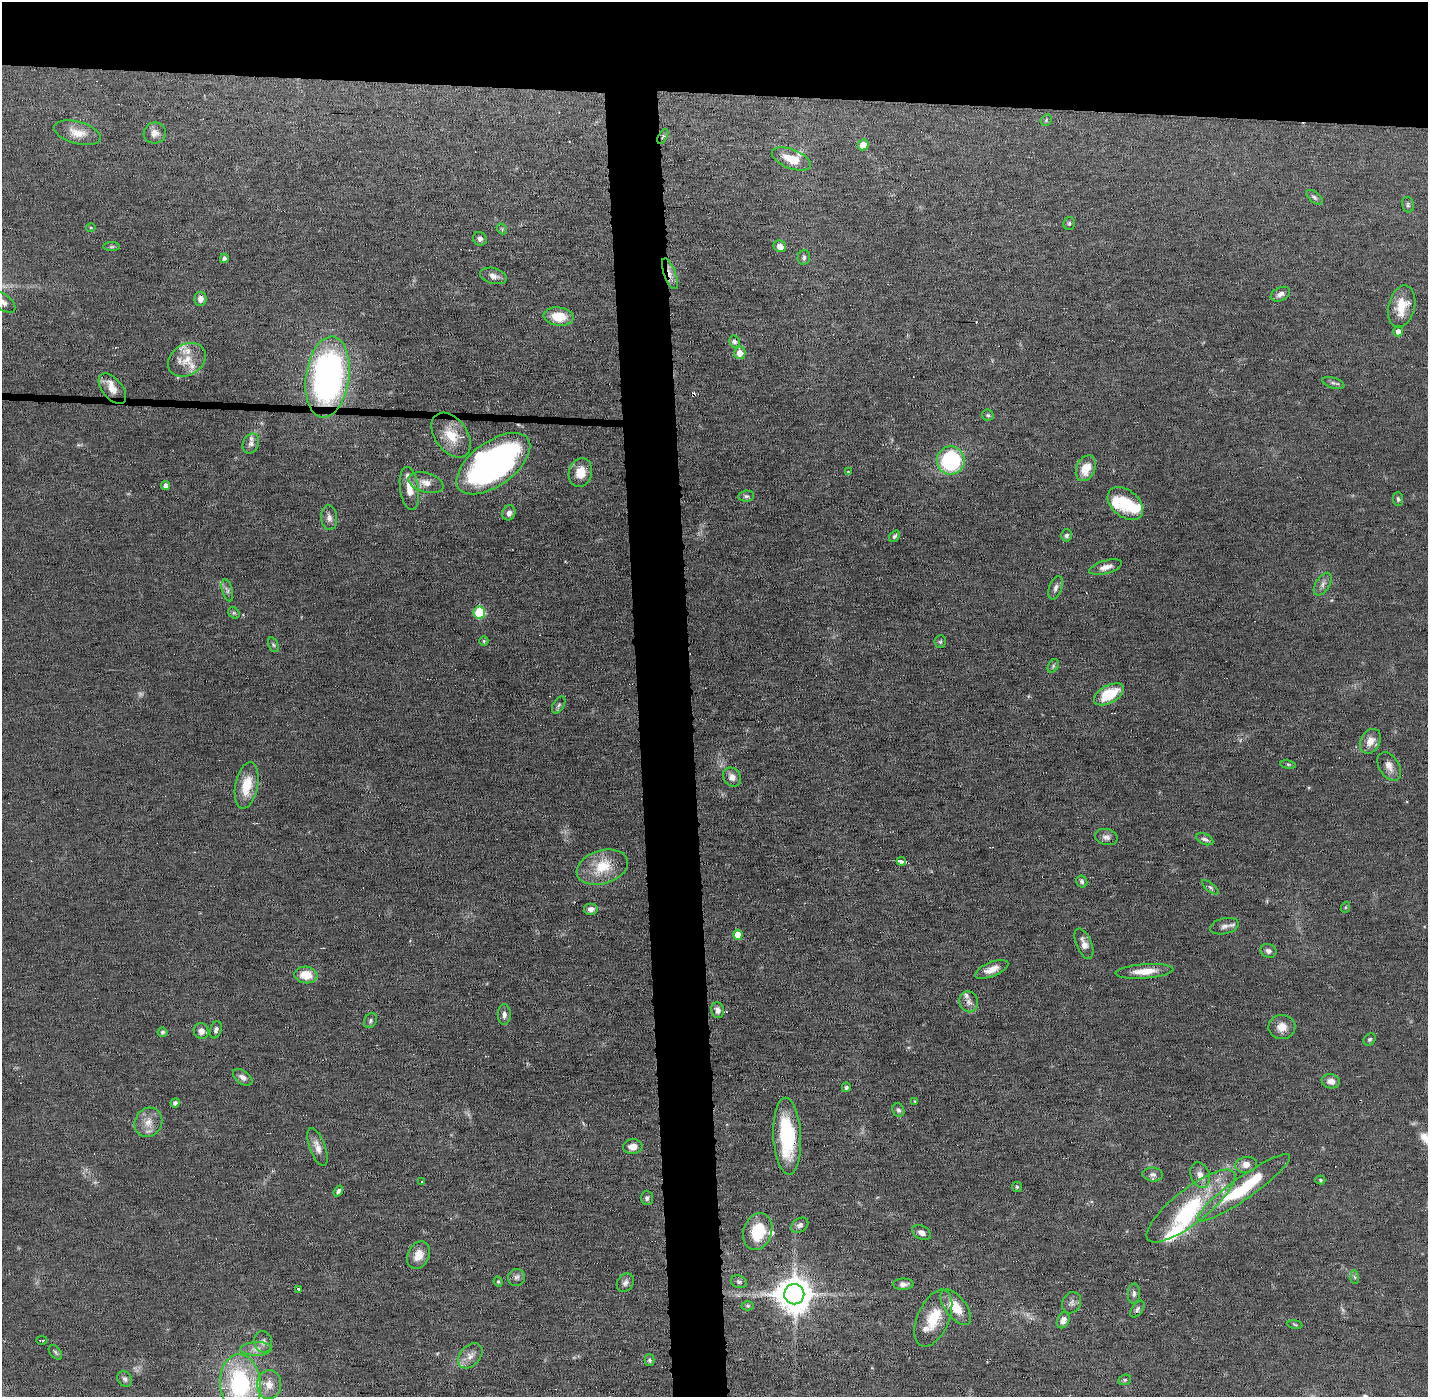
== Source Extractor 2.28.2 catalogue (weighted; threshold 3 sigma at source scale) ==
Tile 2 of 3 x 3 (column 2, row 1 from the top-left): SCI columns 1428-2853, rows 2823-4217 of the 4280 x 4250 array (HDU 1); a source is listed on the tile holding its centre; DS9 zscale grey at full resolution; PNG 1430 x 1399 px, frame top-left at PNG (2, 2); each listed source drawn as its Kron ellipse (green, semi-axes under 4 px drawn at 4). Shown black and unused: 10% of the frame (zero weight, under 11 of 22 exposures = <1% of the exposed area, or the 3 px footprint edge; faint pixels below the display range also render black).
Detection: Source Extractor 2.28.2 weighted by HDU 2 'WHT'; one run over the whole footprint, this tile lists its part. Background 0.121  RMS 0.0031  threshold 0.0126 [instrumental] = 3 sigma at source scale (4.09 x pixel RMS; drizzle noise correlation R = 1.36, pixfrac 0.8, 0.05/0.05 arcsec/px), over >= 5 px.
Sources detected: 160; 2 too faint to see at this stretch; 2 inside a brighter object's white glare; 6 cosmic-ray / hot-pixel residue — neither listed nor drawn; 11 inside a brighter listed object's ellipse — not listed separately; the other 139 listed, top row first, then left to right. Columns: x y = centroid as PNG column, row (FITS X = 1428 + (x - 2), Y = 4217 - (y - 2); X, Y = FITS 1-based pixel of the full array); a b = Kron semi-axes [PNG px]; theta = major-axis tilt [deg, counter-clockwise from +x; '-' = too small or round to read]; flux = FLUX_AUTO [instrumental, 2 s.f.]
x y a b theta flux
1046 120 6 5 - 0.43
77 133 24 11 -15 4.1
155 133 11 10 - 1.8
663 136 8 3 59 0.46
863 145 5 5 - 4.7
791 159 20 9 -21 5.4
1314 197 10 5 -38 0.77
1408 205 8 5 -77 0.61
1069 223 6 5 - 0.56
91 228 5 3 - 0.27
502 229 6 4 -49 0.43
480 239 7 6 - 1.1
780 246 6 5 - 1.7
112 247 8 4 0 0.46
224 258 5 4 - 0.93
804 258 7 6 - 0.68
670 274 16 6 -70 1.9
493 276 14 7 -16 1.7
1280 294 10 6 25 1.3
200 299 7 6 - 1.3
3 302 14 7 -37 1.8
1402 306 21 13 76 6.1
559 317 15 9 -6 6.1
1398 331 5 5 - 1.4
734 341 6 5 - 0.89
740 353 6 5 - 3
187 360 20 15 32 5.5
328 377 40 21 82 100
1333 383 11 5 -17 0.81
112 389 18 10 -51 3.1
988 415 6 5 - 0.49
451 435 25 16 -53 7.1
251 444 10 8 65 1.3
951 461 14 14 - 29
493 464 43 22 36 110
1086 468 13 9 65 5.1
580 472 14 11 73 4.5
848 472 4 4 - 0.32
426 483 18 9 -16 3
166 485 4 4 - 1.7
409 488 22 9 -82 3.6
746 496 8 5 8 0.73
1398 499 7 5 -87 0.54
1125 503 20 13 -39 10
509 513 7 6 - 1.3
329 518 12 8 -84 1.6
1067 535 6 5 - 0.7
894 536 6 4 56 0.56
1106 567 17 6 16 2.2
1323 584 13 7 58 1.4
1056 588 12 6 70 1.2
227 590 11 5 -75 0.92
479 612 6 6 - 18
234 613 6 5 - 0.46
484 641 4 4 - 0.4
940 642 6 5 - 0.45
273 645 8 4 -70 0.54
1053 666 7 4 61 0.55
1109 694 16 9 29 9.6
559 705 9 5 59 0.7
1370 741 13 9 59 3
1288 765 8 4 -9 0.41
1389 766 15 10 -58 2.3
732 777 10 8 -50 2.1
247 785 23 11 79 6.8
1106 837 11 8 -13 1.3
1205 839 9 5 -24 0.85
901 861 5 3 - 3.7
602 867 26 16 16 8.8
1082 882 6 5 - 0.6
1210 887 10 4 -40 0.68
1346 907 5 3 - 0.34
591 909 7 6 - 1.3
1224 926 14 8 13 1.5
738 935 5 4 - 4.6
1084 944 16 7 -67 2.2
1268 951 8 7 - 1.1
992 969 18 7 22 2.7
1144 971 29 7 4 4.6
306 975 11 8 -6 5.4
969 1002 10 9 - 1.6
718 1010 8 6 -78 1.4
504 1014 10 6 90 1.1
370 1021 8 6 62 0.69
1282 1027 13 12 - 2.8
216 1030 9 5 74 0.87
201 1031 8 7 - 1.8
162 1032 5 5 - 0.52
1370 1039 7 5 44 0.58
243 1077 11 6 -36 1.3
1331 1081 9 7 -10 1.8
846 1087 5 4 - 0.7
915 1101 4 3 - 0.3
175 1103 4 4 - 1
898 1110 7 5 -60 0.69
148 1122 15 13 56 3.5
787 1136 38 14 -87 22
317 1147 20 7 -70 2.4
633 1147 9 7 5 2.4
1246 1165 11 8 10 1.9
1153 1175 10 7 -6 1
1200 1175 13 9 -69 2.2
1320 1180 5 4 - 0.43
421 1182 3 2 - 0.36
1017 1187 5 5 - 0.39
1244 1188 56 11 35 21
338 1191 6 4 54 0.93
647 1198 7 6 - 0.77
1191 1206 55 17 38 21
800 1225 9 6 35 1.2
758 1231 19 14 71 11
922 1233 10 6 -29 1.4
418 1255 14 10 63 3.3
516 1277 8 8 - 1.1
1355 1277 6 4 -87 0.49
498 1282 5 4 - 0.38
739 1282 8 6 -19 0.74
625 1283 10 7 54 1.1
903 1284 10 5 0 1.2
298 1289 3 3 - 3.1
1134 1293 10 6 88 0.88
794 1294 10 10 - 690
1072 1303 11 9 62 1.2
748 1306 6 4 -1 0.4
956 1307 21 10 -52 5.6
1137 1309 9 5 53 0.75
933 1318 30 16 66 8.9
1063 1320 8 6 65 1.6
1295 1324 7 3 -10 0.39
42 1340 6 3 0 1.8
263 1342 11 9 -78 1.4
256 1349 15 7 1 2
55 1352 8 5 -50 0.55
470 1356 14 10 47 2.3
649 1360 5 5 - 0.64
125 1379 8 7 - 0.91
1125 1380 6 5 - 0.48
240 1384 30 20 -85 33
269 1385 14 12 -89 3.2
Overlapping masked pixels (flux is a lower limit): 4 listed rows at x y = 670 274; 328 377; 901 861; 787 1136
Isophote crosses this tile's border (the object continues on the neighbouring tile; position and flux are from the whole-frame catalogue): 2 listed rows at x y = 3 302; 240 1384